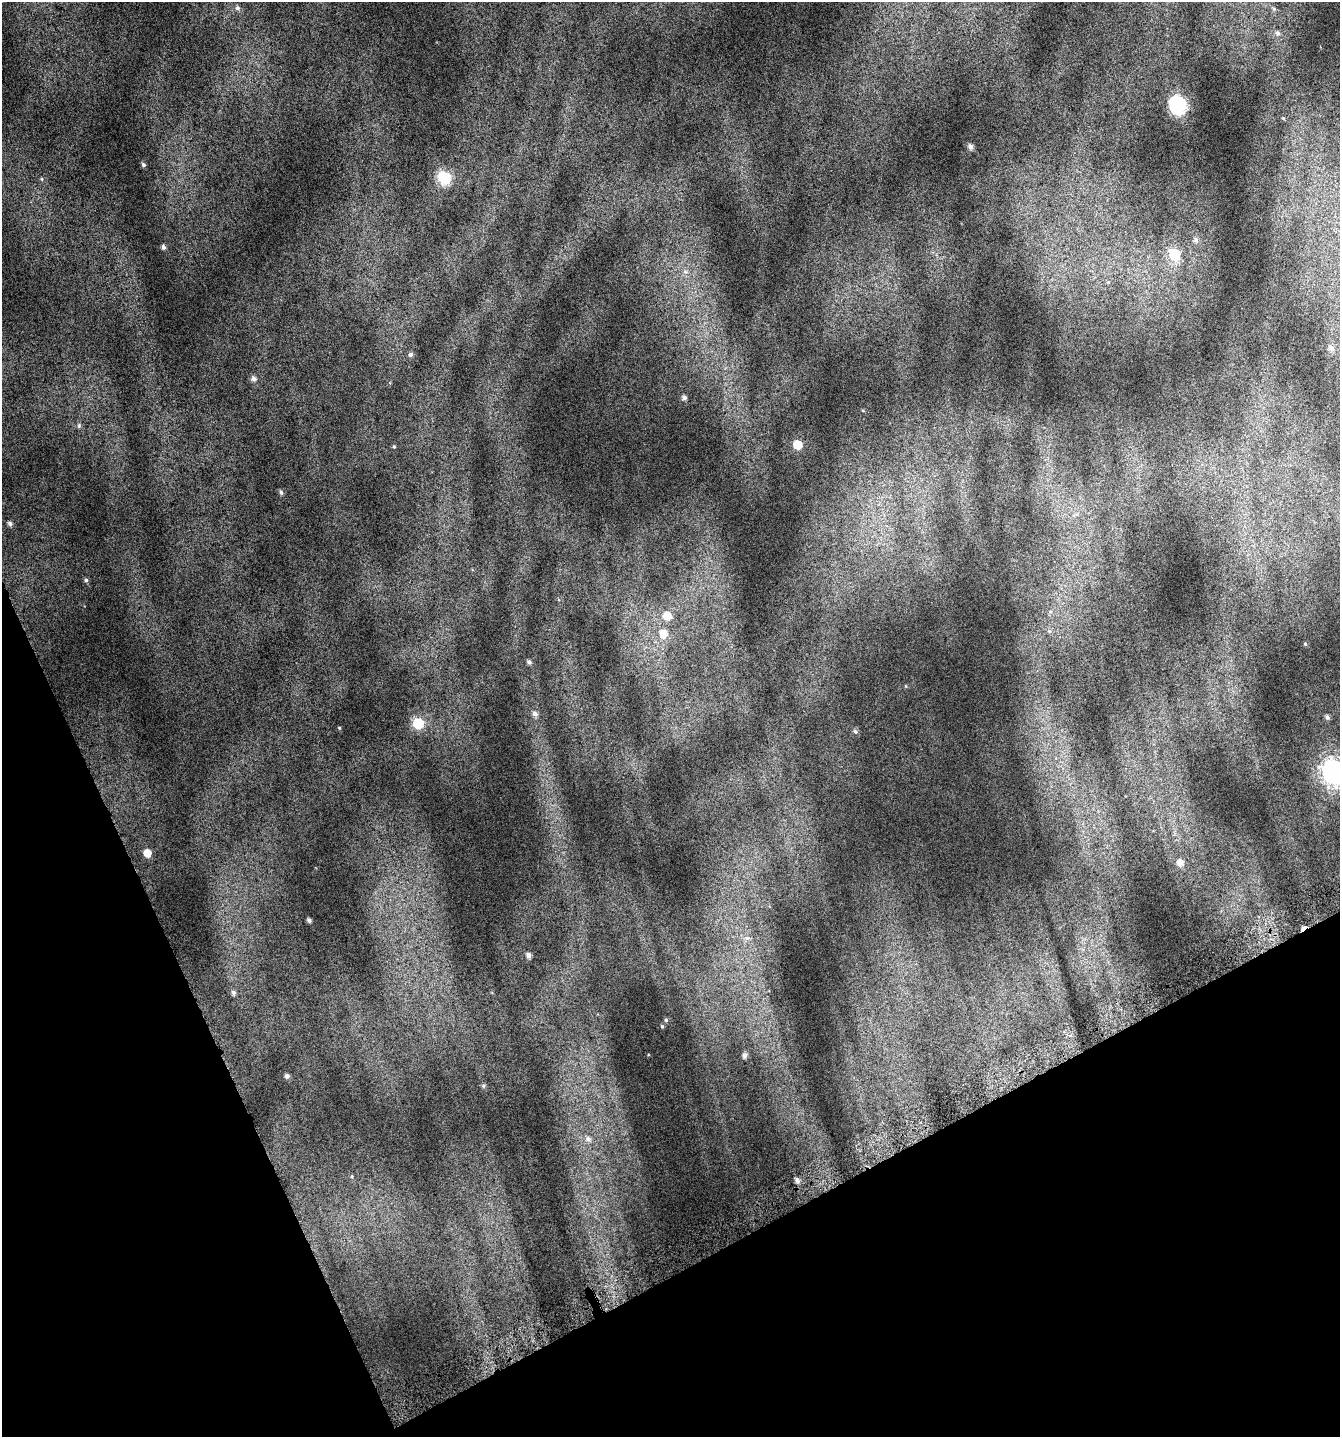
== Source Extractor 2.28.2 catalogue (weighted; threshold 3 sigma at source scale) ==
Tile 14 of 4 x 4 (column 2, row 4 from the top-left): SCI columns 1554-2891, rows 50-1484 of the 5741 x 5854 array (HDU 1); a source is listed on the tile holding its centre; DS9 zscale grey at full resolution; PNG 1342 x 1439 px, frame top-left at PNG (2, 2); no overlay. Shown black and unused: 22% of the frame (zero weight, under 4 of 7 exposures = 2% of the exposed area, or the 3 px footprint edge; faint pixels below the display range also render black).
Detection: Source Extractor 2.28.2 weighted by HDU 2 'WHT'; one run over the whole footprint, this tile lists its part. Background 0.073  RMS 0.047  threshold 0.192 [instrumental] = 3 sigma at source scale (4.09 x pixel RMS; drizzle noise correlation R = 1.36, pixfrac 0.8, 0.0396/0.0396 arcsec/px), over >= 5 px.
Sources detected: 48; all 48 listed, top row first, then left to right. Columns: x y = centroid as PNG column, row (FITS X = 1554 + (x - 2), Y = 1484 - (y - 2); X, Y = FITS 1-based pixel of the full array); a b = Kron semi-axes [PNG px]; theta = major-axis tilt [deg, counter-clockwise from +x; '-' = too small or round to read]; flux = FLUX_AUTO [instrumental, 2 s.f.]
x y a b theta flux
237 8 7 6 - 10
1274 9 6 4 -45 6.8
1278 33 8 7 - 13
1178 105 9 8 - 910
1283 118 5 4 - 5.1
970 147 6 5 - 14
143 165 5 5 - 7.7
444 178 7 7 - 440
42 179 5 3 - 3.8
1196 240 7 6 - 14
163 247 5 4 - 11
1174 254 7 7 - 210
685 272 7 4 -1 9.3
1331 348 9 8 - 24
411 354 6 5 - 9.2
254 379 7 6 - 14
684 397 5 5 - 12
79 426 7 5 72 7.7
797 444 7 6 - 79
394 446 4 4 - 4.4
281 492 6 5 - 8.6
10 523 6 5 - 11
86 580 5 5 - 7.5
667 616 10 9 - 52
1049 631 6 4 -43 7.3
663 634 9 8 - 56
1305 644 5 5 - 5.4
529 662 6 4 -44 9.9
535 714 6 6 - 15
1327 717 5 5 - 11
418 723 7 7 - 200
855 731 7 6 - 9.6
1334 772 10 9 - 2900
147 853 7 6 - 44
1180 862 7 7 - 30
309 920 4 3 - 11
1303 928 9 4 46 25
747 938 8 6 1 16
528 955 5 4 - 17
233 992 6 5 - 9.8
666 1020 5 5 - 5.8
662 1026 4 3 - 5.2
745 1055 7 6 - 16
287 1076 5 5 - 13
483 1086 6 5 - 6.8
588 1139 9 7 -37 20
352 1176 5 4 - 5.4
797 1180 6 5 - 15
Overlapping masked pixels (flux is a lower limit): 1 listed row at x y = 1303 928
Isophote crosses this tile's border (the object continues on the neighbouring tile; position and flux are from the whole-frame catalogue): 1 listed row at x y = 1334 772